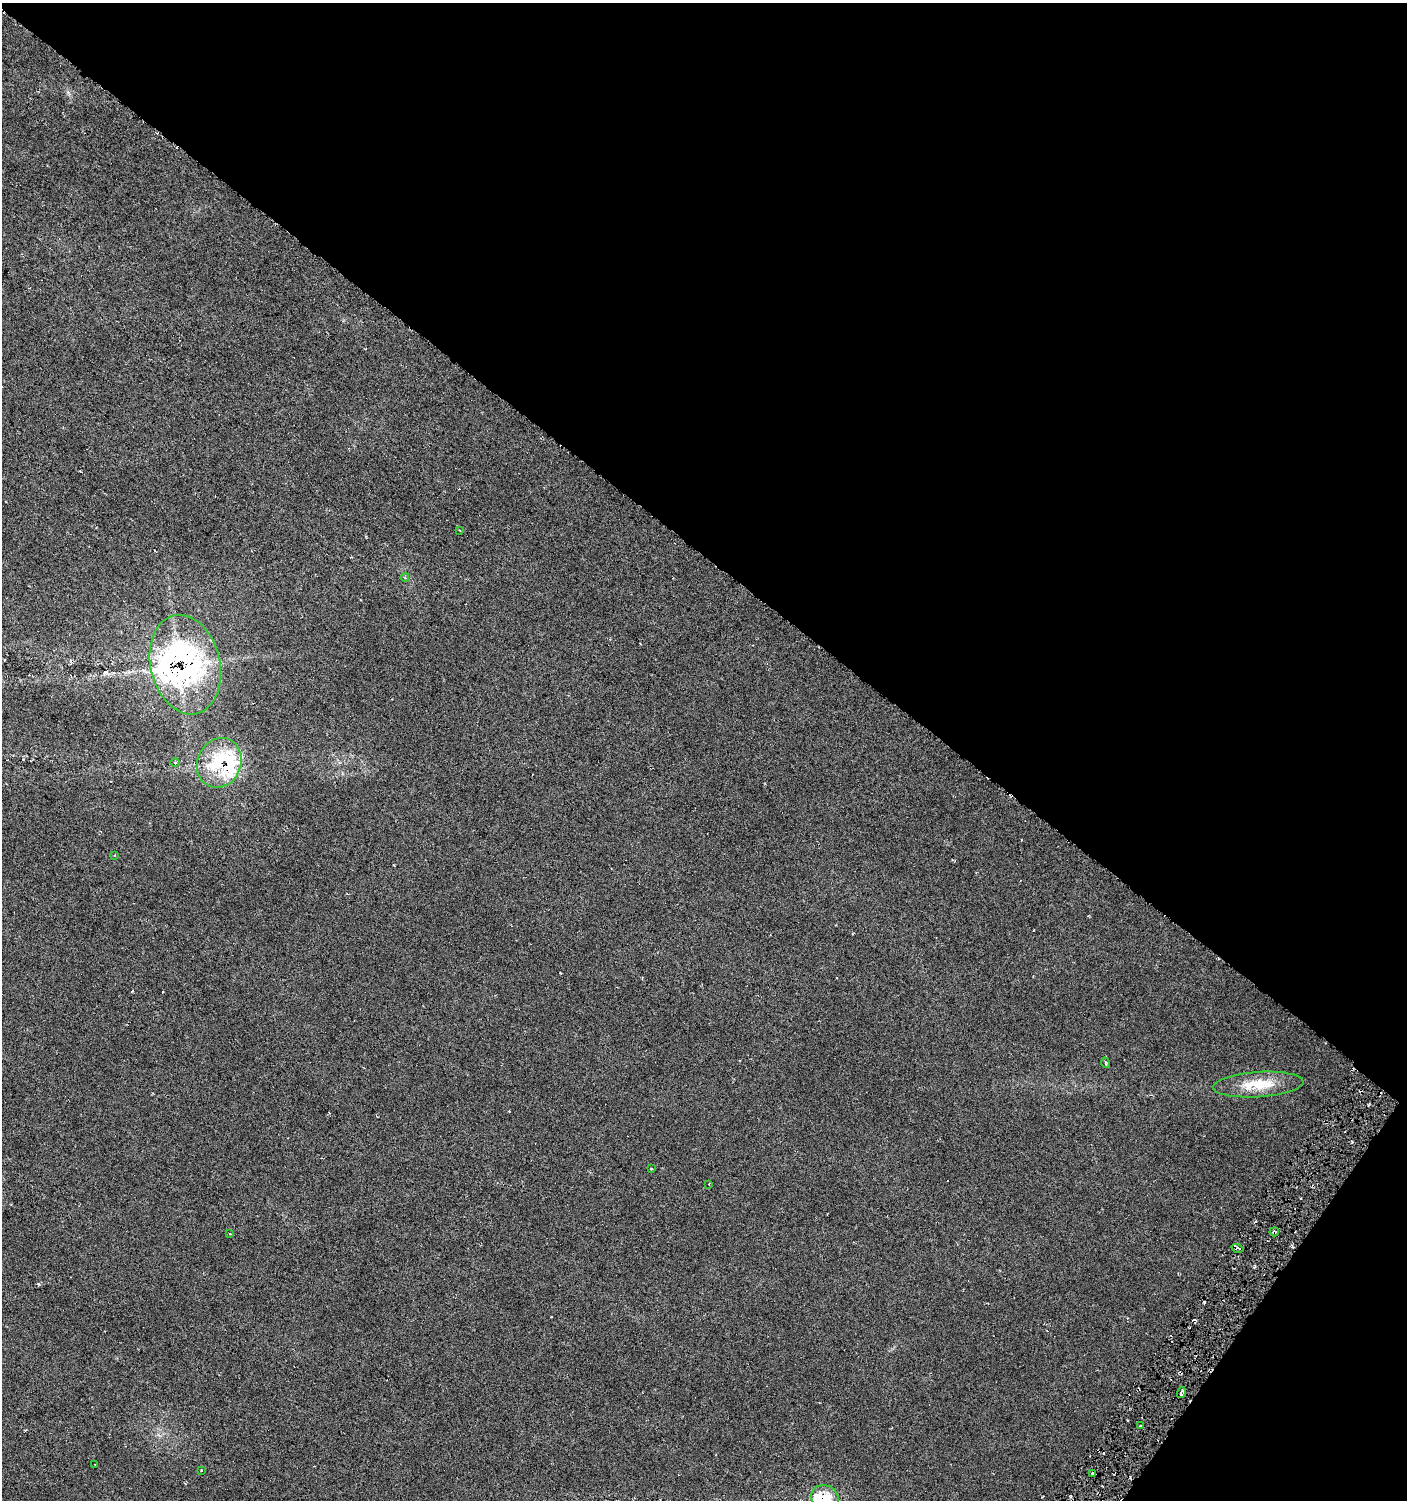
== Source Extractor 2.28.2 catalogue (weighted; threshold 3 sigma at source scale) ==
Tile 8 of 4 x 4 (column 4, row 2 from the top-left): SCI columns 4463-5867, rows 2995-4492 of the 6049 x 5994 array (HDU 1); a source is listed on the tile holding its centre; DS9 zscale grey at full resolution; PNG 1409 x 1502 px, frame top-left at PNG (2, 3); each listed source drawn as its Kron ellipse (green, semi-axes under 4 px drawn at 4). Shown black and unused: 40% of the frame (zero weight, under 3 of 6 exposures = <1% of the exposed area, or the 3 px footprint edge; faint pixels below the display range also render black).
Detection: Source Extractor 2.28.2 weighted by HDU 2 'WHT'; one run over the whole footprint, this tile lists its part. Background 0.0157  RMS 0.0044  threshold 0.018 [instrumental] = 3 sigma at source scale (4.09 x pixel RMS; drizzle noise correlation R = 1.36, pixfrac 0.8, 0.0396/0.0396 arcsec/px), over >= 5 px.
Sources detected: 34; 9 cosmic-ray / hot-pixel residue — neither listed nor drawn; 6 inside a brighter listed object's ellipse — not listed separately; the other 19 listed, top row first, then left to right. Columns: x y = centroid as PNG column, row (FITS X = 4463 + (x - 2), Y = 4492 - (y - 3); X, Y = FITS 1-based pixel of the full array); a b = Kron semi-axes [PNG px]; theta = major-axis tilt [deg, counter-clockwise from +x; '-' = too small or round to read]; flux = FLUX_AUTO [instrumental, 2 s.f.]
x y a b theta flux
460 530 4 3 - 0.31
405 577 4 3 - 0.58
185 665 50 34 -77 96
175 763 4 3 - 0.33
219 763 25 22 67 31
114 855 3 3 - 0.33
1106 1063 5 3 - 0.41
1258 1084 45 12 4 13
651 1169 3 2 - 0.32
709 1184 2 2 - 0.24
1274 1232 5 4 - 0.68
230 1234 4 2 - 0.31
1238 1248 6 3 -17 1.8
1181 1392 6 3 73 1.2
1140 1426 3 2 - 0.56
95 1465 3 2 - 0.26
201 1470 4 3 - 0.27
1093 1474 3 3 - 0.61
825 1499 15 13 -46 16
Overlapping masked pixels (flux is a lower limit): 4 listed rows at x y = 185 665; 219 763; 1274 1232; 1238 1248
Isophote crosses this tile's border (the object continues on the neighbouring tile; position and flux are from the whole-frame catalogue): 1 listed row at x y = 825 1499